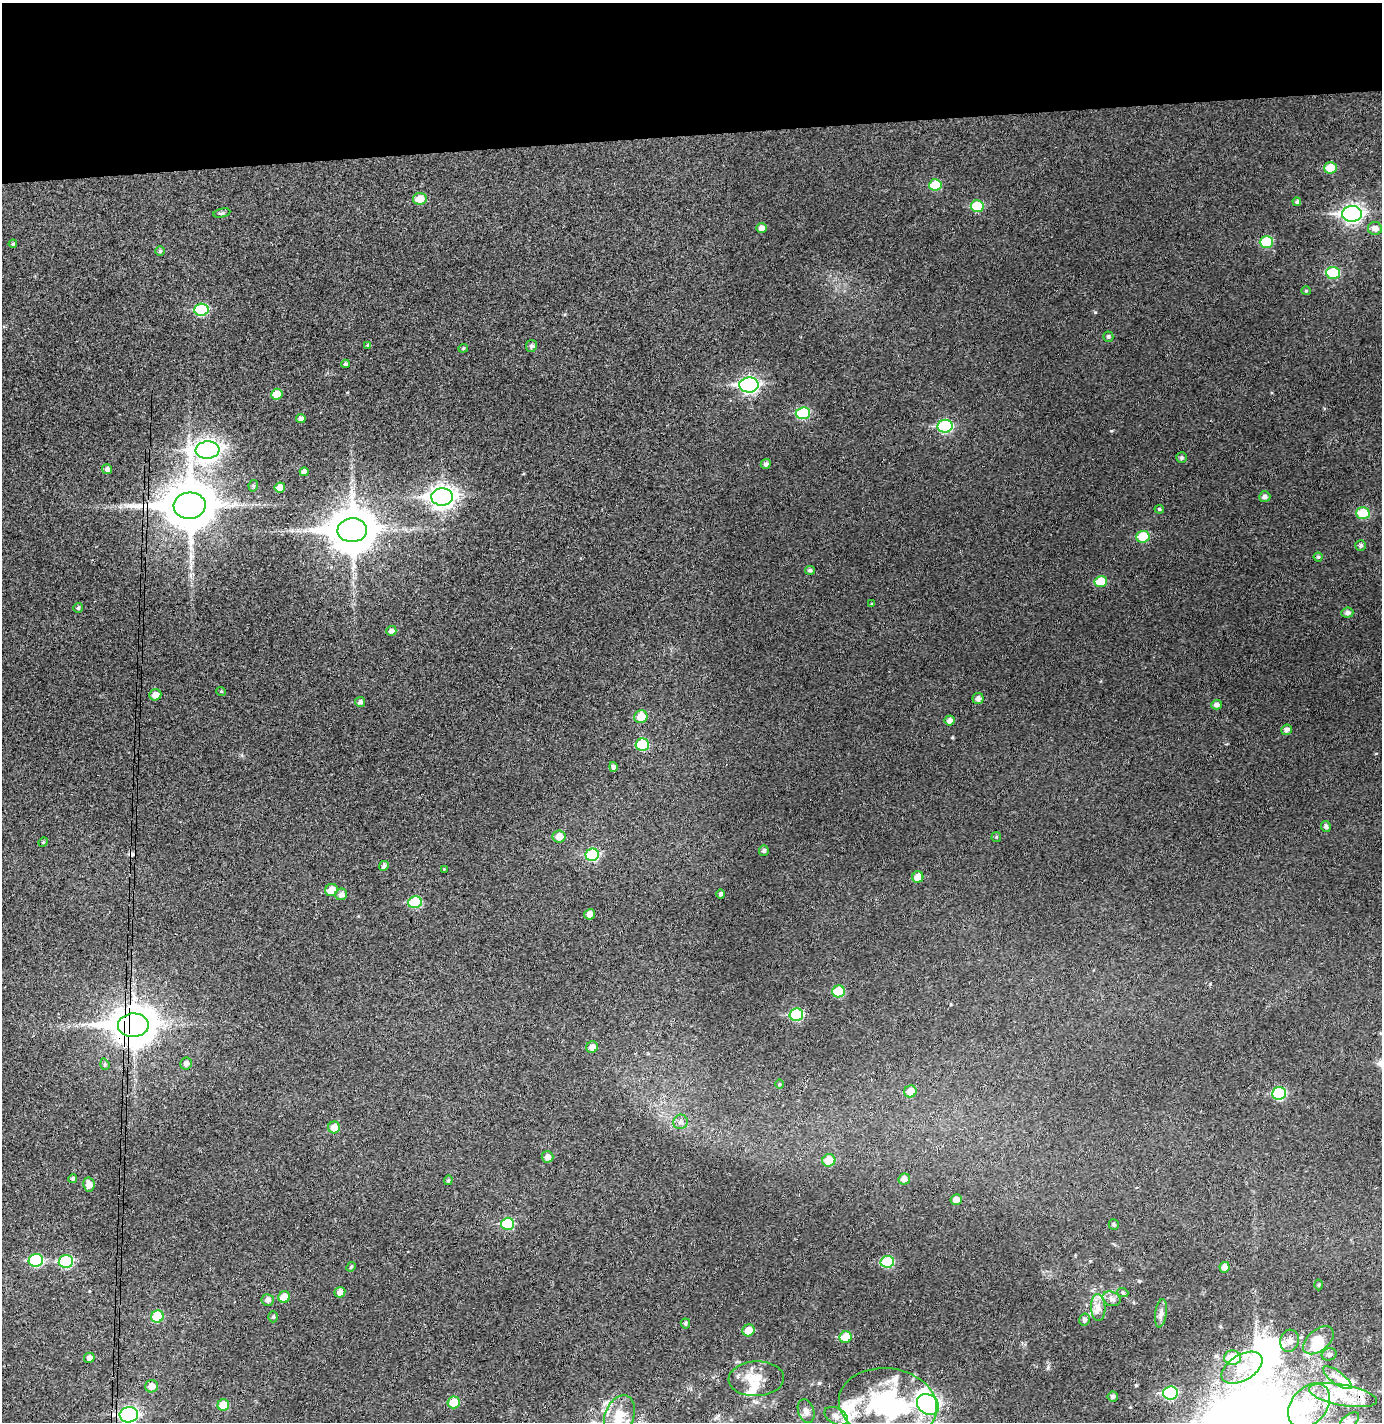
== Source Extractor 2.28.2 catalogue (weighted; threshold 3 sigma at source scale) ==
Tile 2 of 3 x 3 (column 2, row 1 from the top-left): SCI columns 1457-2836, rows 2895-4314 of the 4296 x 4372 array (HDU 1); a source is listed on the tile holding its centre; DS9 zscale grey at full resolution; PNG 1384 x 1424 px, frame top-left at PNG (2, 3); each listed source drawn as its Kron ellipse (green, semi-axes under 4 px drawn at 4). Shown black and unused: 9% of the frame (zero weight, under 3 of 4 exposures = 6% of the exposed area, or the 3 px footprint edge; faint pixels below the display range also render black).
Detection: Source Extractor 2.28.2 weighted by HDU 2 'WHT'; one run over the whole footprint, this tile lists its part. Background 0.0495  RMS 0.0057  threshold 0.0257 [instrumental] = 3 sigma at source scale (4.5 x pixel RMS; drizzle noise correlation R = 1.50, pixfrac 1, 0.05/0.05 arcsec/px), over >= 5 px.
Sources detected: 143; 3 inside a brighter object's white glare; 1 cosmic-ray / hot-pixel residue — neither listed nor drawn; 7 inside a brighter listed object's ellipse — not listed separately; the other 132 listed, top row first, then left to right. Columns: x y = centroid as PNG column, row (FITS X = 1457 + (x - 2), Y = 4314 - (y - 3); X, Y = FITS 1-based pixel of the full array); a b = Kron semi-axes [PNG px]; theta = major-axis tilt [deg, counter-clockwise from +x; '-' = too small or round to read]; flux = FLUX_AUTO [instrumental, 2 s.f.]
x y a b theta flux
1330 168 6 5 - 11
935 185 6 5 - 16
420 199 7 6 - 7.2
1297 202 4 4 - 1.2
977 206 6 5 - 18
222 213 9 4 12 1.2
1352 214 10 8 1 190
761 228 5 5 - 2.9
1375 228 7 6 - 3.5
1266 242 6 6 - 22
13 244 4 4 - 0.96
160 251 4 4 - 0.8
1333 273 7 6 - 23
1306 291 4 4 - 0.63
201 310 7 6 - 31
1108 337 5 5 - 0.95
368 345 4 3 - 0.86
531 346 6 5 - 1.6
463 348 5 4 - 0.8
345 364 4 4 - 1
749 385 9 7 2 140
277 394 6 5 - 8.2
803 413 7 6 - 28
301 419 5 4 - 1.9
945 426 7 6 - 49
208 450 12 8 5 310
1181 458 5 5 - 1
766 464 5 4 - 1.6
107 469 5 5 - 2.2
304 472 4 4 - 2.3
253 486 5 4 - 0.97
280 488 5 5 - 5.7
442 497 11 8 3 360
1265 497 6 5 - 2
190 506 16 13 4 2600
1159 509 5 4 - 0.84
1363 513 7 6 - 16
352 530 15 12 3 1900
1143 537 6 6 - 16
1361 545 5 5 - 1.3
1318 557 4 4 - 0.85
810 570 5 4 - 1.2
1101 582 6 5 - 14
872 604 4 4 - 0.51
78 608 5 4 - 1.1
1347 613 6 5 - 1.9
391 631 5 5 - 1.7
221 691 5 3 - 0.49
155 695 6 5 - 3.6
978 698 6 5 - 2.1
360 702 5 5 - 1.9
1216 705 5 5 - 2.1
641 717 7 6 - 8.2
950 720 5 5 - 2.6
1286 730 5 5 - 1.7
642 744 7 6 - 21
613 767 5 4 - 1.4
1326 826 5 4 - 1.6
559 836 6 6 - 5.8
996 837 5 4 - 0.66
43 842 5 4 - 0.72
764 851 5 5 - 1.3
592 855 7 6 - 33
384 866 5 4 - 1.5
444 869 3 3 - 0.43
918 877 6 5 - 5.5
331 890 6 6 - 7.4
341 894 6 5 - 2.3
721 894 4 4 - 1.2
415 902 7 6 - 23
590 914 5 5 - 3.3
838 991 6 6 - 15
796 1015 7 6 - 36
133 1025 15 11 2 1300
592 1047 6 5 - 3.4
186 1063 6 6 - 2.1
105 1064 6 4 -71 0.89
779 1084 5 3 - 0.51
910 1091 6 6 - 6.1
1279 1093 7 6 - 33
680 1122 7 7 - 2.2
334 1127 6 6 - 5.4
547 1157 6 5 - 2.8
829 1160 6 6 - 8.4
73 1178 4 4 - 1.1
904 1179 6 5 - 3
448 1180 5 4 - 0.89
89 1185 7 5 -80 4.2
956 1200 5 5 - 3.3
508 1224 6 6 - 23
1114 1225 5 5 - 0.99
36 1260 7 6 - 37
66 1261 7 6 - 36
887 1262 7 6 - 25
351 1267 5 4 - 0.68
1224 1267 5 5 - 3.3
1319 1285 5 3 - 0.62
340 1292 5 5 - 3.3
1123 1293 5 3 - 0.62
284 1297 6 5 - 7
1111 1299 9 7 -21 2.3
268 1300 6 6 - 2.3
1098 1307 13 7 -88 3.8
1161 1313 14 5 82 2.7
157 1316 6 6 - 17
273 1317 5 4 - 0.86
1085 1320 6 5 - 1.4
685 1323 5 4 - 1.1
749 1330 6 5 - 6.6
846 1337 6 5 - 15
1318 1340 18 10 39 11
1289 1341 11 9 74 3.7
1329 1354 7 6 - 1.6
89 1358 5 5 - 2.3
1232 1358 8 7 - 12
1242 1368 22 12 31 12
1337 1378 17 6 -36 5.1
756 1379 28 17 3 12
152 1386 6 6 - 4.3
1170 1393 7 6 - 44
1343 1395 34 10 -11 18
1113 1396 5 5 - 1.5
454 1402 6 6 - 9.8
888 1404 49 36 -8 95
928 1404 12 9 -37 180
223 1405 6 5 - 11
1309 1406 25 17 51 20
806 1411 12 8 -71 2.8
129 1415 9 7 6 130
619 1416 21 14 67 11
836 1416 13 8 -29 3
1349 1421 11 6 39 2.8
Overlapping masked pixels (flux is a lower limit): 5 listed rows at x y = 190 506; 133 1025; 1343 1395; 888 1404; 129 1415
Isophote crosses this tile's border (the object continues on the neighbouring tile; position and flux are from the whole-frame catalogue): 3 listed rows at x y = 888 1404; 129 1415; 1349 1421
Unlisted compact peaks at least as high as the median listed source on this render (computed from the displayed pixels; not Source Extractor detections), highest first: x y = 1111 431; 1136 1385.